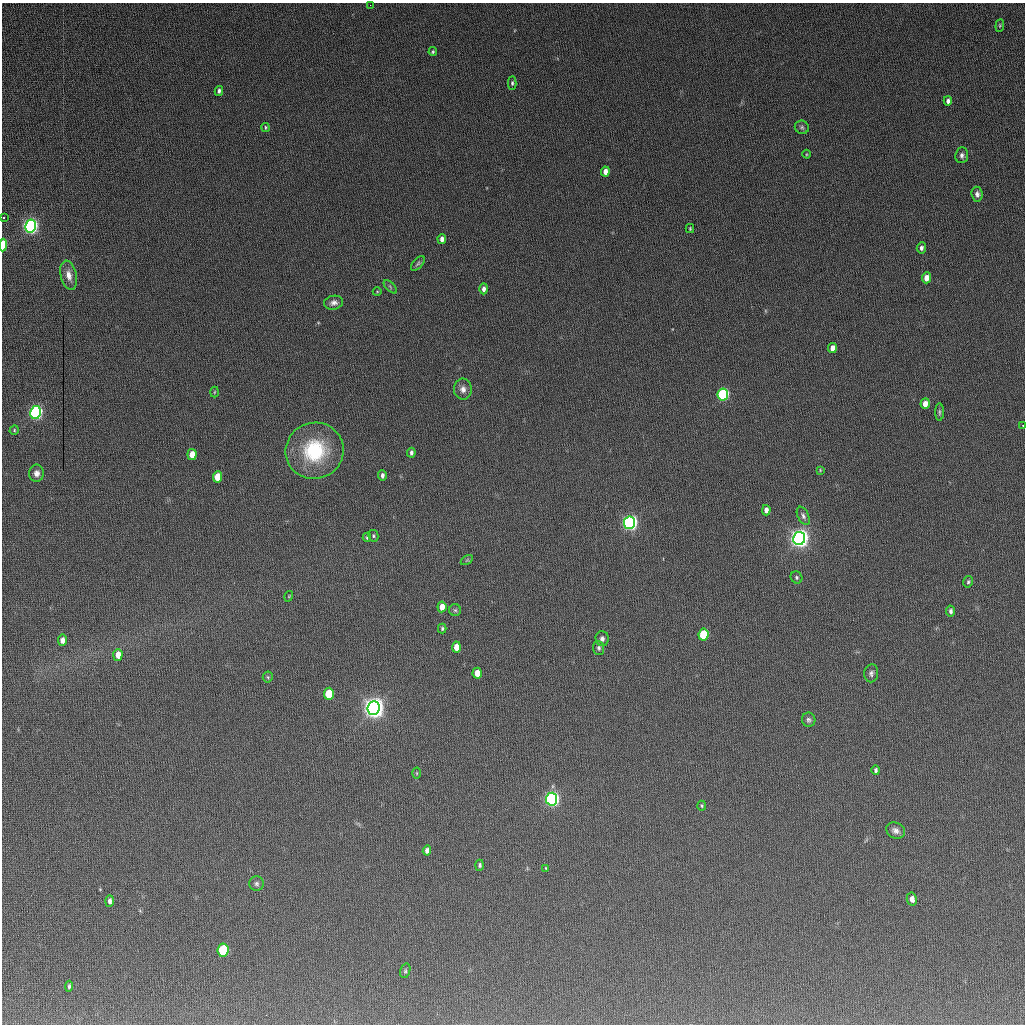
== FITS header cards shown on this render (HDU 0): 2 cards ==
NAXIS1  =                 1023
NAXIS2  =                 1022

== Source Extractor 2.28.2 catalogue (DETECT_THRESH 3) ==
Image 1023 x 1022 px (HDU 0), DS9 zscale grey, 1 PNG px = 1 image px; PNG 1027 x 1026 px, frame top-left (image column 1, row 1022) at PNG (2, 3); each listed source drawn as its Kron ellipse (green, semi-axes under 4 px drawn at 4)
Background 434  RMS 26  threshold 78.1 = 3 sigma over >= 5 px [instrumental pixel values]
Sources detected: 81; all 81 listed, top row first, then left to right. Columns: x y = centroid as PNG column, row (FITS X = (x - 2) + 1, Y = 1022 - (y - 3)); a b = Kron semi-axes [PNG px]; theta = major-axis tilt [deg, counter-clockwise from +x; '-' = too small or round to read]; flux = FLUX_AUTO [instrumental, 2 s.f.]
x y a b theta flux
370 5 2 2 - 6.4e+02
1000 25 6 4 84 2.3e+03
433 52 4 4 - 2.8e+03
512 83 6 4 89 3.0e+03
219 91 5 4 - 4.4e+03
948 101 5 4 - 5.4e+03
266 127 4 3 - 2.0e+03
802 127 7 6 - 3.9e+03
806 154 4 3 - 1.4e+03
962 155 8 6 82 5.9e+03
605 172 5 4 - 1.1e+04
977 194 7 5 -83 6.5e+03
3 217 3 3 - 3.8e+03
30 226 6 5 - 9.0e+05
690 228 4 3 - 1.7e+03
442 239 5 4 - 7.4e+03
3 245 6 3 85 6.5e+04
921 248 5 4 - 5.4e+03
418 263 9 4 47 3.3e+03
69 275 15 8 -77 1.5e+04
926 278 5 4 - 1.6e+04
390 287 8 3 -45 2.7e+03
484 289 5 4 - 7.7e+03
377 292 4 3 - 1.3e+03
334 303 9 7 9 7.9e+03
832 348 5 4 - 1.3e+04
463 389 10 9 - 1.1e+04
214 392 5 3 - 1.7e+03
723 394 6 5 - 2.9e+05
925 404 5 4 - 1.5e+04
36 412 6 5 - 6.0e+05
939 412 9 4 -90 3.3e+03
1023 425 3 2 - 3.6e+03
14 430 5 4 - 2.0e+03
315 451 29 28 - 1.3e+05
411 453 5 3 - 4.6e+03
192 454 5 4 - 2.5e+04
820 470 4 4 - 1.6e+03
37 473 8 7 - 9.1e+03
382 475 5 4 - 5.7e+03
217 477 5 4 - 3.5e+04
766 510 5 4 - 9.2e+03
803 516 10 5 -65 5.1e+03
630 523 6 5 - 8.4e+05
373 536 6 5 - 2.6e+03
367 537 4 3 - 2.3e+03
799 538 6 6 - 1.8e+06
467 560 6 4 33 2.3e+03
796 577 6 5 - 3.5e+03
968 582 6 4 75 3.0e+03
289 596 5 3 - 1.4e+03
442 607 5 4 - 2.0e+04
455 610 6 6 - 3.3e+03
951 611 5 4 - 4.7e+03
442 628 5 3 - 2.6e+03
703 634 6 5 - 1.0e+05
602 639 7 6 - 5.9e+03
62 640 5 4 - 1.1e+04
456 647 5 4 - 2.5e+04
599 648 7 5 -86 3.9e+03
118 655 6 4 86 1.9e+04
477 673 5 4 - 2.3e+04
871 673 9 7 82 5.5e+03
268 677 5 5 - 2.4e+03
329 694 6 5 - 8.2e+04
374 708 7 6 - 2.2e+06
809 720 7 6 - 4.7e+03
876 770 4 3 - 3.8e+03
417 773 5 3 - 1.7e+03
552 799 6 5 - 8.5e+05
702 806 5 3 - 2.2e+03
896 831 10 7 -26 8.2e+03
427 850 5 4 - 7.2e+03
480 865 5 4 - 3.4e+03
546 868 4 4 - 1.6e+03
257 884 7 7 - 4.8e+03
912 899 6 5 - 1.0e+04
110 901 6 4 89 5.7e+03
223 950 6 5 - 1.7e+05
405 971 7 5 73 3.0e+03
69 986 5 3 - 3.0e+03
At the frame edge (FLAGS 8, measured only in part): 3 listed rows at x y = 3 217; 3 245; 1023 425